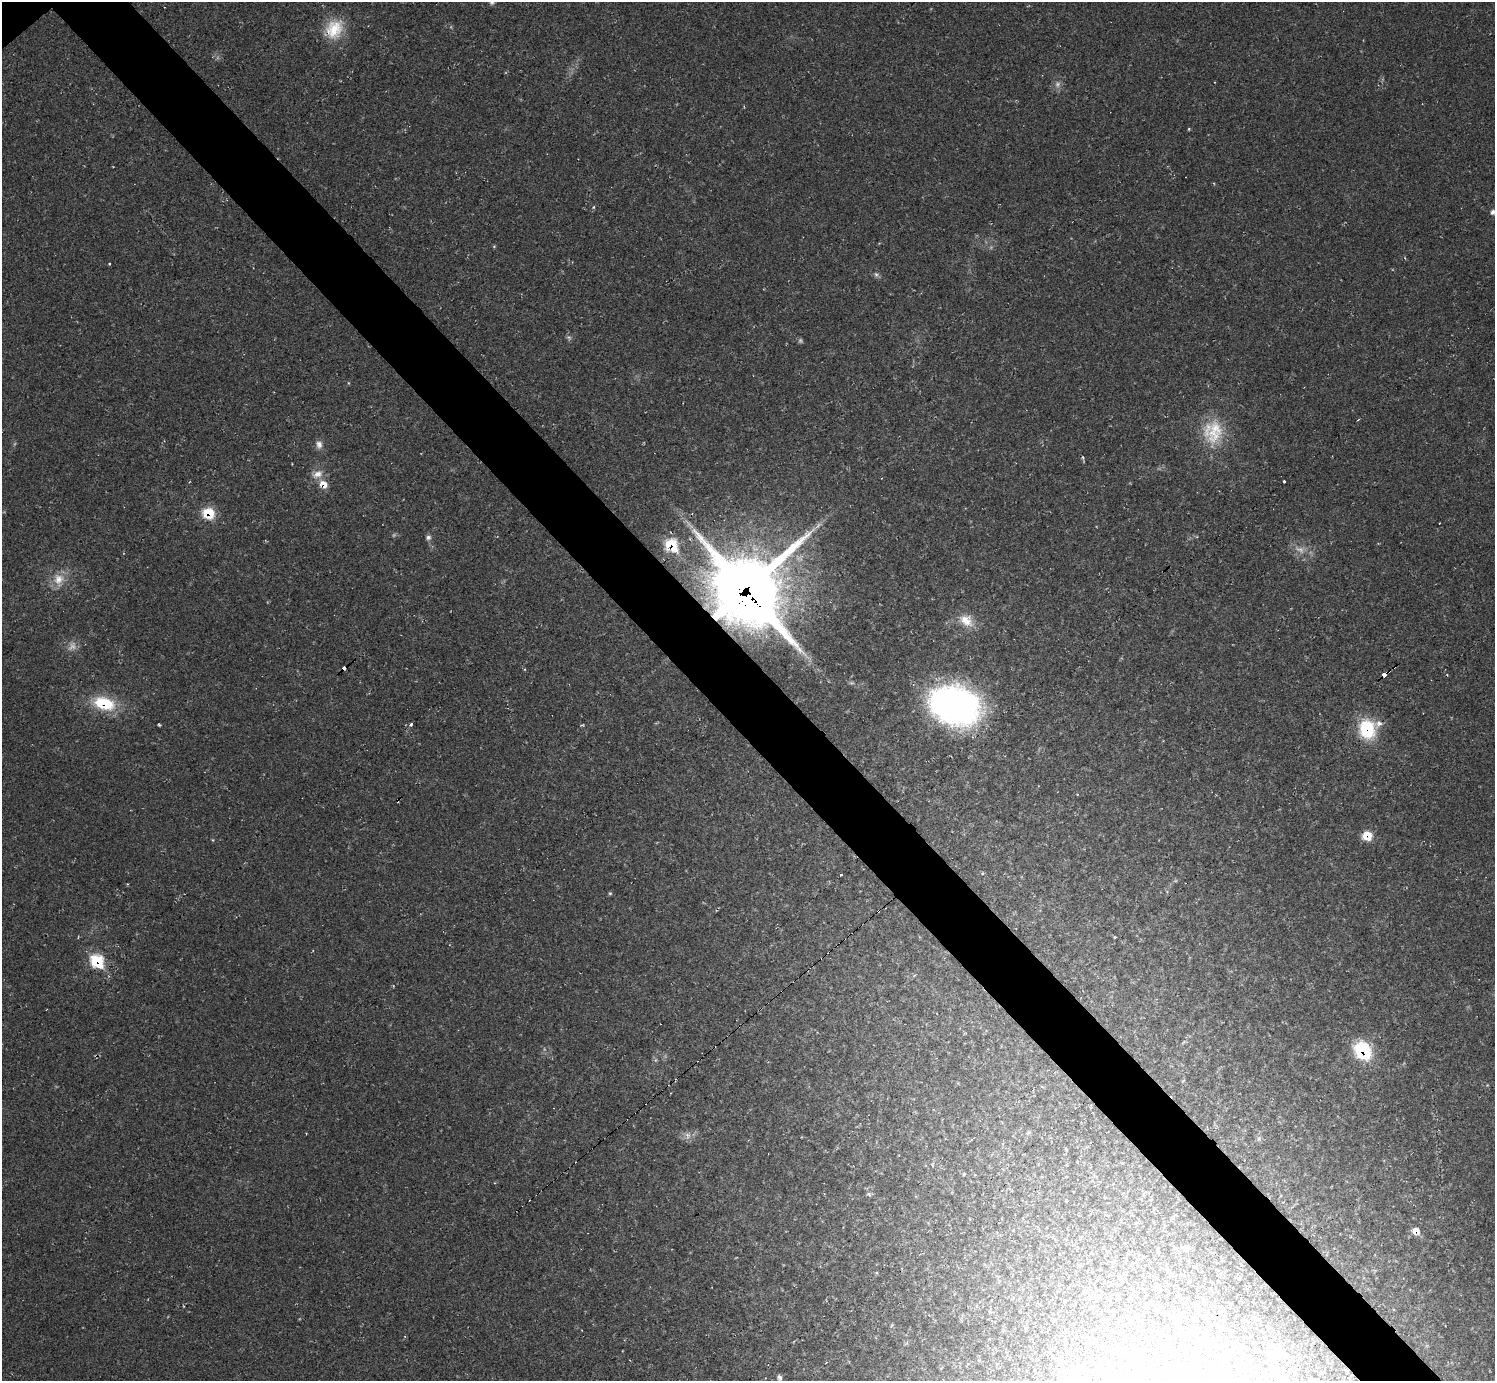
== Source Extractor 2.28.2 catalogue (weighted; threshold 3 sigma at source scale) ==
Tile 6 of 4 x 4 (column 2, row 2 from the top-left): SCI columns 1493-2985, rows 3056-4434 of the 5970 x 5968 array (HDU 1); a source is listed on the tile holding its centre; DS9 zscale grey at full resolution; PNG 1497 x 1383 px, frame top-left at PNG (2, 2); no overlay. Shown black and unused: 6% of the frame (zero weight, under 2 of 3 exposures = <1% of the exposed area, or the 3 px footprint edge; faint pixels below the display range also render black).
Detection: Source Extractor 2.28.2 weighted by HDU 2 'WHT'; one run over the whole footprint, this tile lists its part. Background 0.0355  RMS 0.0063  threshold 0.0283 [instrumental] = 3 sigma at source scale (4.5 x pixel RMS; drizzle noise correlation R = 1.50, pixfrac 1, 0.05/0.05 arcsec/px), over >= 5 px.
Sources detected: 61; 6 too faint to see at this stretch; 1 inside a brighter object's white glare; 6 cosmic-ray / hot-pixel residue — not listed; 1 inside a brighter listed object's ellipse — not listed separately; the other 47 listed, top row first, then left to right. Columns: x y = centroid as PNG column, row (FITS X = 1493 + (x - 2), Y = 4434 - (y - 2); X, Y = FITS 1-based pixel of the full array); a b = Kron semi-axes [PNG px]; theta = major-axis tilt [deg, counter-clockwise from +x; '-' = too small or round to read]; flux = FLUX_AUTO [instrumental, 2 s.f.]
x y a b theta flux
492 2 7 6 - 1.6
334 29 27 21 60 19
1188 129 4 3 - 0.56
594 207 5 3 - 0.65
1493 212 6 6 - 1.9
876 274 7 5 -66 1.5
1358 420 4 2 - 0.59
1213 432 32 27 82 26
319 444 11 8 -73 3.3
318 474 15 10 26 5.7
1283 482 3 3 - 4.6
323 484 11 8 -38 6.6
208 513 11 10 - 17
1440 523 2 2 - 0.33
428 537 6 6 - 1.8
671 545 10 9 - 33
59 579 16 13 56 9
747 588 27 23 -47 4800
966 620 20 13 -39 10
1384 674 5 3 - 62
104 703 26 15 -15 27
954 705 48 35 -18 200
411 724 3 3 - 4.6
159 725 4 3 - 0.71
1367 729 20 16 -75 33
1367 835 10 9 - 9.4
841 875 3 3 - 2.8
610 893 5 4 - 0.74
1115 937 3 3 - 0.53
97 961 9 8 - 41
1362 1050 15 12 -46 42
688 1135 9 7 -56 3
1259 1139 8 5 71 1.8
1066 1164 3 3 - 2.6
964 1174 4 3 - 0.54
869 1194 7 5 -25 1.2
1416 1231 8 6 -9 5.8
1079 1265 6 3 -18 0.75
1221 1327 6 5 - 1.1
1160 1341 8 6 66 2
1112 1350 12 5 -77 2.6
1283 1353 11 6 -11 2.8
1170 1366 7 4 -90 0.87
1107 1375 10 6 44 2.6
779 1377 7 5 -69 2
1311 1379 5 4 - 0.65
1077 1380 25 16 -12 19
Overlapping masked pixels (flux is a lower limit): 11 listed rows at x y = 323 484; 208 513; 671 545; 747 588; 1384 674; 104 703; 1367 729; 1367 835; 97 961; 1362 1050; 1416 1231
Isophote crosses this tile's border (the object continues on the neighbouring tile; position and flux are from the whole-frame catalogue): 3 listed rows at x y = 492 2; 1493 212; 1077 1380
Unlisted compact peaks at least as high as the median listed source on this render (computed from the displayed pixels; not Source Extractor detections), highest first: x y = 109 264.